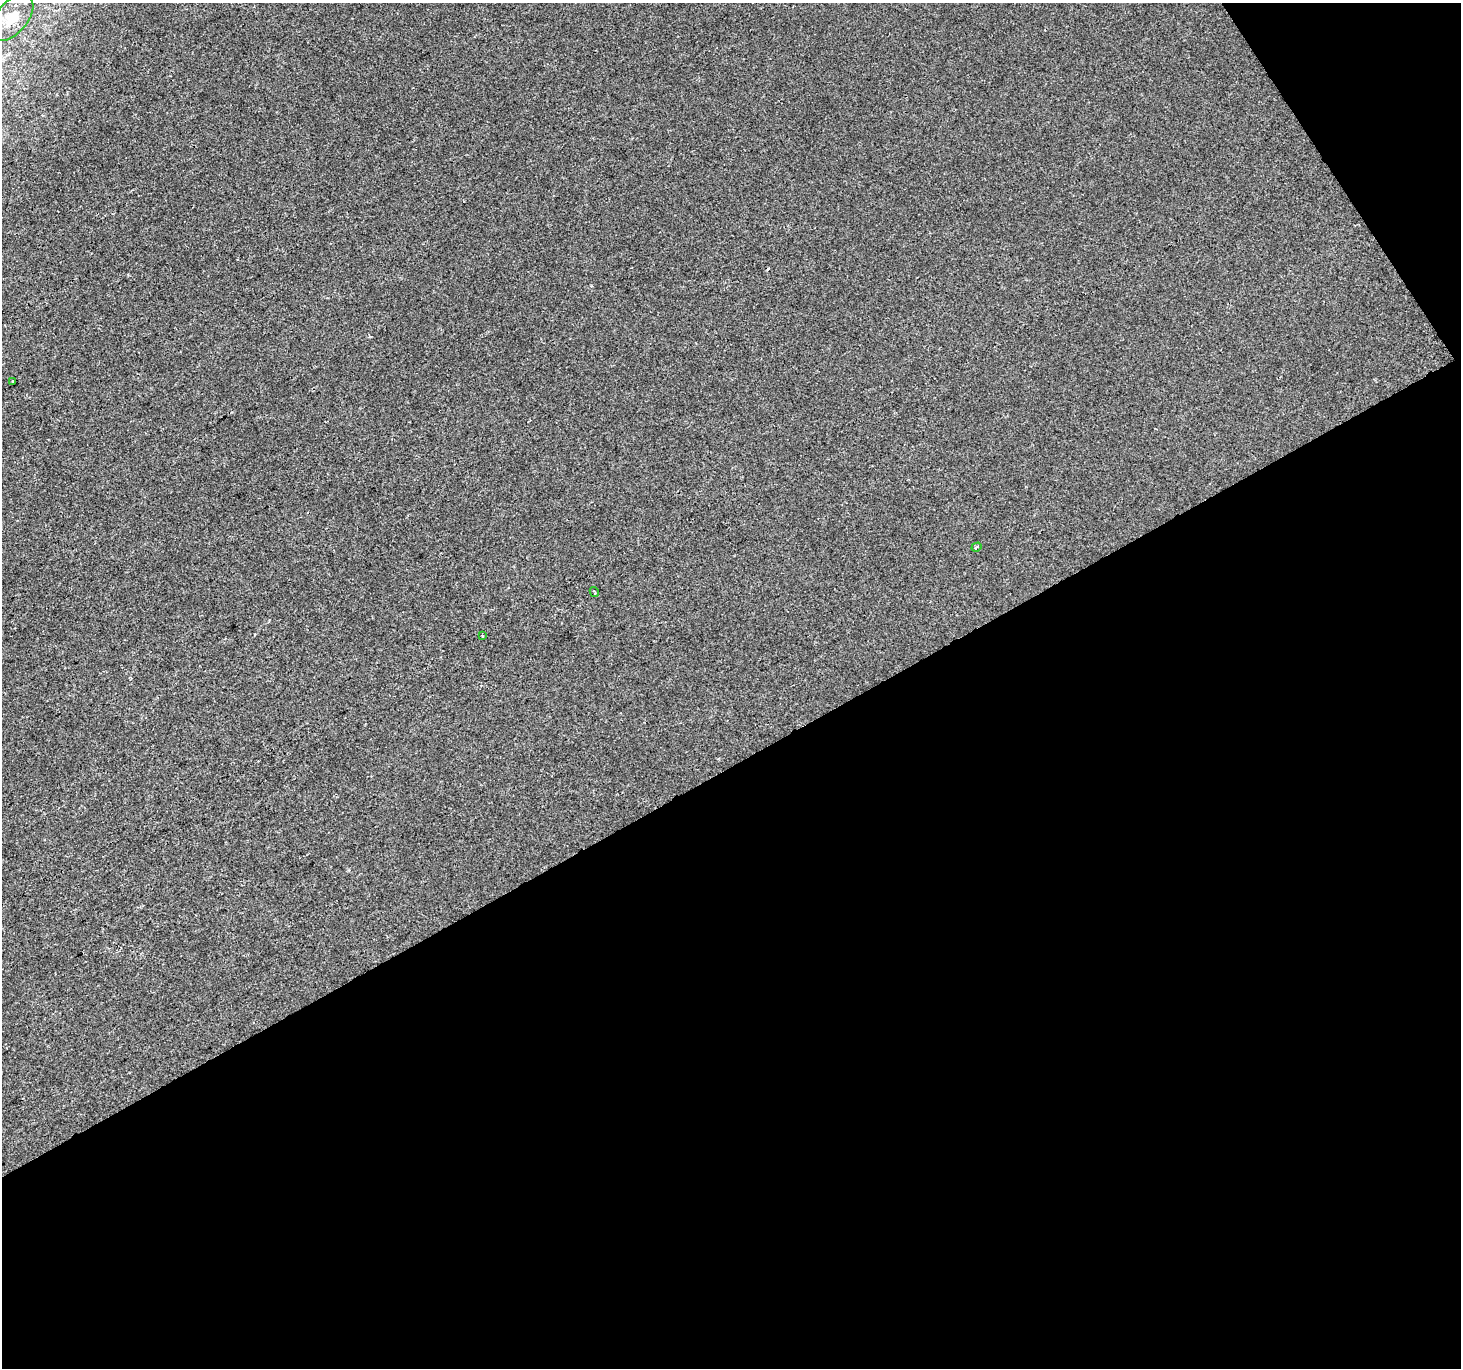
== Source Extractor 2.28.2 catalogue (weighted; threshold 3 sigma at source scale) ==
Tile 4 of 2 x 2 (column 2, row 2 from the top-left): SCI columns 1462-2920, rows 83-1448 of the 2920 x 2877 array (HDU 1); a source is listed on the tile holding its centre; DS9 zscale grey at full resolution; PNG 1463 x 1370 px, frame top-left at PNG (2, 3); each listed source drawn as its Kron ellipse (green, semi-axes under 4 px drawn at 4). Shown black and unused: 46% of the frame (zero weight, under 2 of 3 exposures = <1% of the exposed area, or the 3 px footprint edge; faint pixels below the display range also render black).
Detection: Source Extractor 2.28.2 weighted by HDU 2 'WHT'; one run over the whole footprint, this tile lists its part. Background -5.58e-05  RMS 0.004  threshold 0.0181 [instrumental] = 3 sigma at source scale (4.5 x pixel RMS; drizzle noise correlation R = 1.50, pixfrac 1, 0.0396/0.0396 arcsec/px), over >= 5 px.
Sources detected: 5; all 5 listed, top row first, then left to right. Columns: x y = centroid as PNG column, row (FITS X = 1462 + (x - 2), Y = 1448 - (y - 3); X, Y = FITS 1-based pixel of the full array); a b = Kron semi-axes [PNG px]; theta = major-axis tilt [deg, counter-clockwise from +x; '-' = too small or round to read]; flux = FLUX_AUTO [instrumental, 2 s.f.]
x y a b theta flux
12 18 27 15 50 9.9
13 382 3 3 - 0.69
976 547 5 3 - 0.74
594 592 5 2 - 0.5
483 636 3 2 - 0.38
Isophote crosses this tile's border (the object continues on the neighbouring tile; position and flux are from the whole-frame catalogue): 1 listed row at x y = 12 18